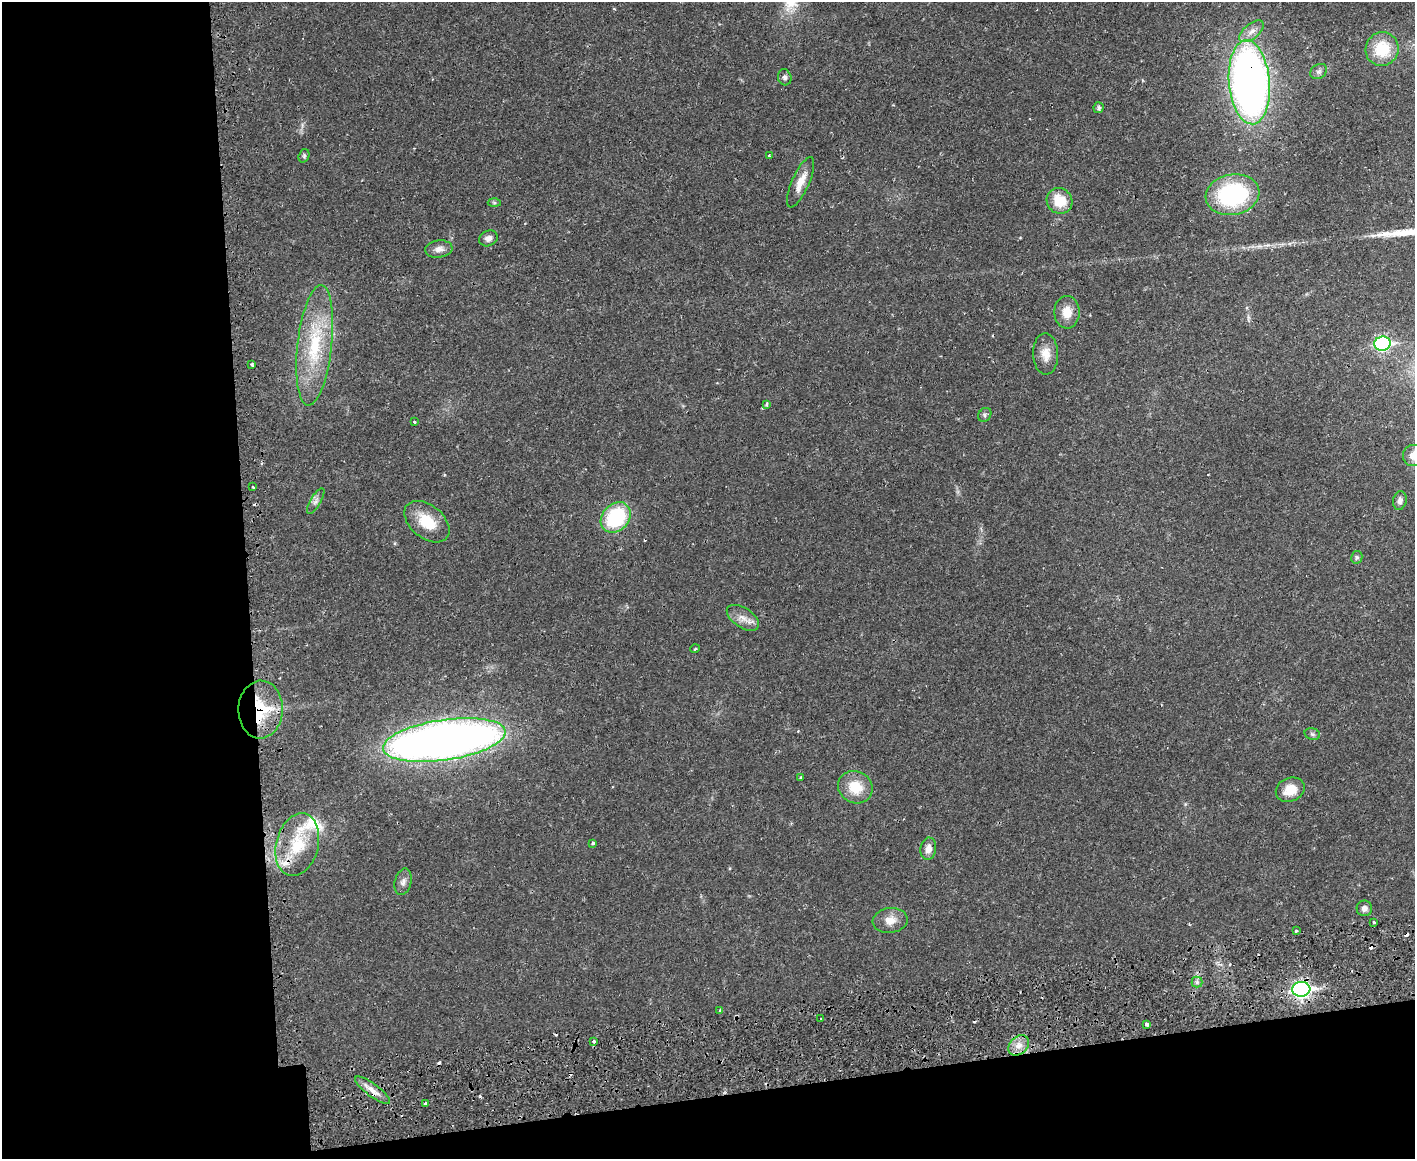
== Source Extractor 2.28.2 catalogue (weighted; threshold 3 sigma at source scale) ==
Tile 10 of 3 x 4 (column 1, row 4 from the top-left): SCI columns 175-1587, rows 91-1247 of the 4710 x 4807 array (HDU 1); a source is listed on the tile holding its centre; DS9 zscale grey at full resolution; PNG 1417 x 1161 px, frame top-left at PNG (2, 2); each listed source drawn as its Kron ellipse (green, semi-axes under 4 px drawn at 4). Shown black and unused: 23% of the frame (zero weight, under 2 of 3 exposures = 5% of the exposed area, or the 3 px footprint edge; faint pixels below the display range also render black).
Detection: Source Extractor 2.28.2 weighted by HDU 2 'WHT'; one run over the whole footprint, this tile lists its part. Background 0.0166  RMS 0.0033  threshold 0.0148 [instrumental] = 3 sigma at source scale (4.5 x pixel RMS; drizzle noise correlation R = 1.50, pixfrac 1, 0.05/0.05 arcsec/px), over >= 5 px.
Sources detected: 66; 10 cosmic-ray / hot-pixel residue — neither listed nor drawn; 2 inside a brighter listed object's ellipse — not listed separately; the other 54 listed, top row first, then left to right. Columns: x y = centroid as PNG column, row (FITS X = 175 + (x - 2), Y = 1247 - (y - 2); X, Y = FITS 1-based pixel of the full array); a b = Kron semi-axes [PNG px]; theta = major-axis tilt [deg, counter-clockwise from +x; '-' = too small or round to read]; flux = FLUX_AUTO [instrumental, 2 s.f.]
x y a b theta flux
1252 31 15 7 39 2.3
1382 49 17 16 - 11
1319 72 9 7 35 0.94
785 77 8 6 -73 0.84
1249 82 42 20 -85 200
1099 108 5 5 - 0.89
769 155 3 2 - 0.49
304 156 7 5 71 0.58
801 182 27 8 66 4.3
1233 195 27 20 11 38
1060 201 13 12 - 7.6
494 203 6 4 -2 0.48
488 238 9 7 25 1.4
439 249 14 8 7 2
1067 312 16 12 90 4.4
1382 344 8 7 - 51
315 345 60 17 84 21
1046 354 21 12 -88 4
252 364 3 3 - 0.62
767 404 3 3 - 1.5
985 415 7 6 - 0.77
414 422 3 3 - 0.25
1413 456 10 10 - 3.2
253 487 3 3 - 0.73
1400 500 9 7 78 1.4
316 501 14 5 60 1.2
616 517 17 13 48 25
427 522 26 16 -39 9
1357 557 6 5 - 0.61
743 618 18 10 -33 3
695 649 5 3 - 0.29
261 710 29 22 89 17
1312 734 8 5 -16 0.76
444 740 62 20 8 260
801 777 4 3 - 0.29
855 787 17 15 -29 7.9
1290 790 15 11 23 5.3
593 843 4 3 - 0.54
297 845 32 21 75 14
928 849 11 8 82 2.3
403 882 13 8 75 1.6
1364 908 8 8 - 1.4
890 920 17 12 8 3.6
1374 922 3 3 - 0.56
1296 931 3 3 - 0.7
1197 982 5 5 - 0.69
1301 989 9 7 5 110
720 1010 3 3 - 0.71
821 1019 2 2 - 0.34
1147 1024 4 3 - 2.1
594 1041 3 3 - 1.2
1019 1045 11 8 43 2.9
372 1090 21 6 -37 2.9
425 1103 3 3 - 0.75
Overlapping masked pixels (flux is a lower limit): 4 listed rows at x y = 1249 82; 261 710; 1301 989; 372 1090
Isophote crosses this tile's border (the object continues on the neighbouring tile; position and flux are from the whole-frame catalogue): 1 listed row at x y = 1413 456